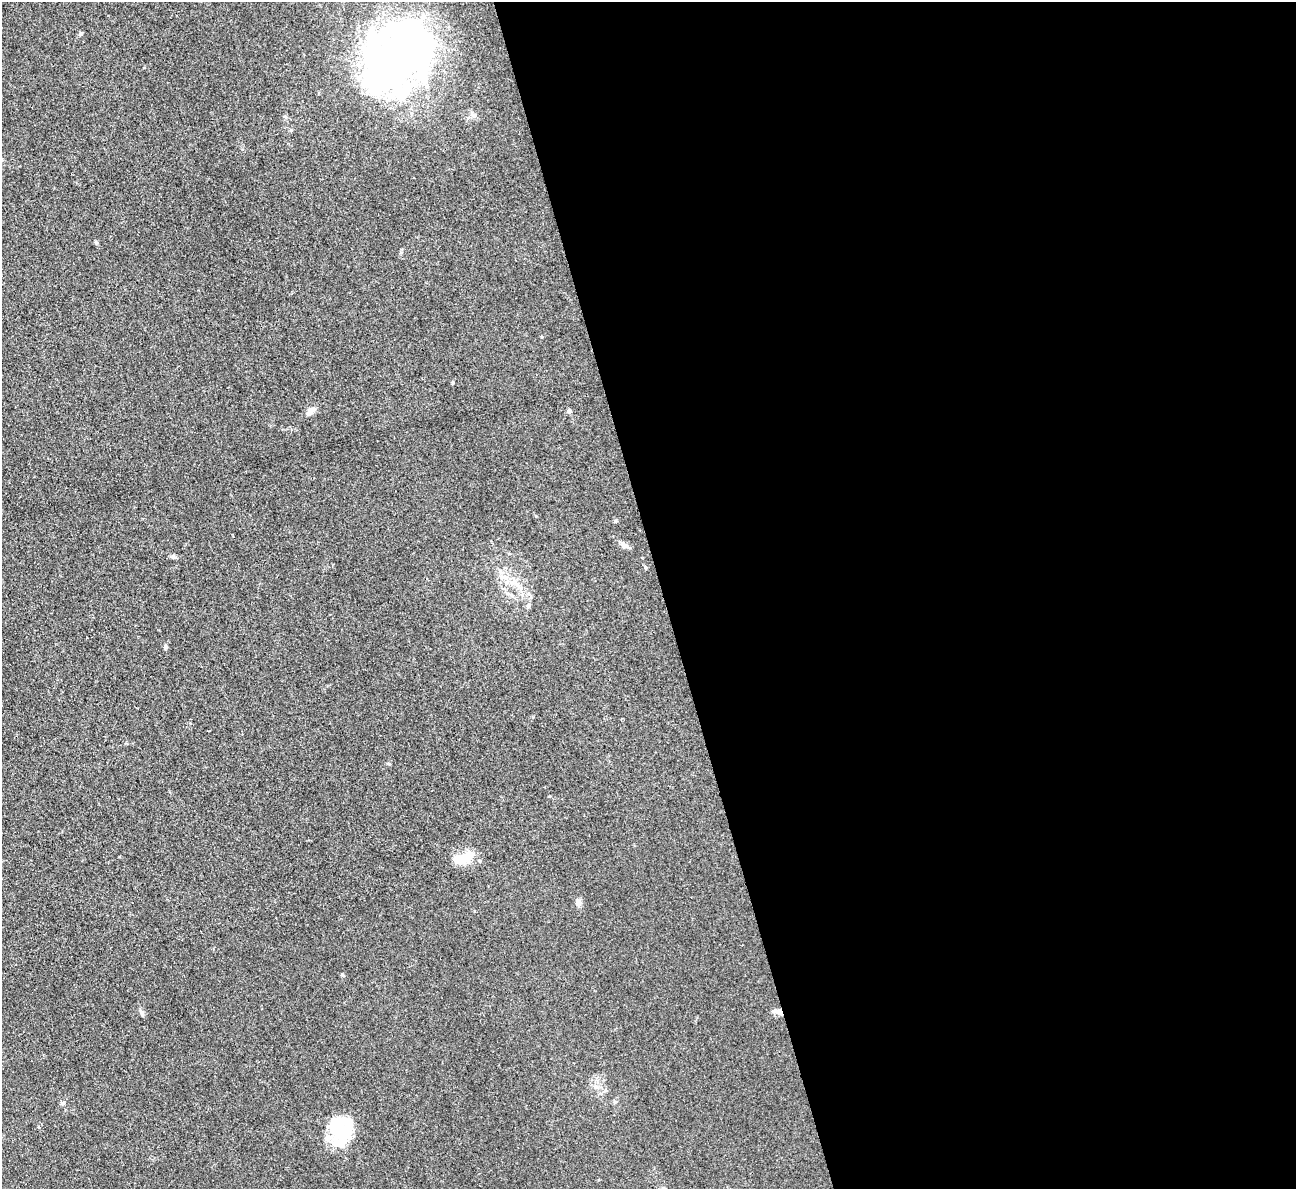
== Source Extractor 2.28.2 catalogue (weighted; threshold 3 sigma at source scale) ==
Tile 8 of 4 x 4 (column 4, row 2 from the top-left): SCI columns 3881-5174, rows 2641-3827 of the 5174 x 5158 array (HDU 1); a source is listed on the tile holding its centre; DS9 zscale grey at full resolution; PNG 1298 x 1191 px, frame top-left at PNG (2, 2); no overlay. Shown black and unused: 49% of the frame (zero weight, under 3 of 4 exposures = <1% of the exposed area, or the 3 px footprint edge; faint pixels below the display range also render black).
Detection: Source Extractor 2.28.2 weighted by HDU 2 'WHT'; one run over the whole footprint, this tile lists its part. Background 0.0504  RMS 0.0051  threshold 0.0229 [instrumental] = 3 sigma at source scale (4.5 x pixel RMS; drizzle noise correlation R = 1.50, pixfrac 1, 0.05/0.05 arcsec/px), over >= 5 px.
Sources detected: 23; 2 inside a brighter object's white glare — not listed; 2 inside a brighter listed object's ellipse — not listed separately; the other 19 listed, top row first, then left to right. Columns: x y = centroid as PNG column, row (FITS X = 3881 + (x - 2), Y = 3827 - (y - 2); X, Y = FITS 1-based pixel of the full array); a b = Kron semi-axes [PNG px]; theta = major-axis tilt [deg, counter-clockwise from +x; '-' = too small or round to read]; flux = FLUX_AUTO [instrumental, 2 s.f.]
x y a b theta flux
81 33 6 5 - 0.77
398 55 90 52 63 230
96 242 6 4 -3 0.61
311 411 12 7 39 2.6
569 411 5 5 - 1.2
615 521 5 4 - 0.66
624 545 10 8 -56 2
173 556 6 5 - 0.98
512 583 8 6 -44 2.3
166 647 5 5 - 0.94
388 763 5 3 - 0.58
463 858 24 12 20 11
578 903 9 6 -83 2.2
342 975 5 4 - 0.57
777 1011 15 5 -4 2.1
596 1087 7 4 -1 1.2
615 1102 5 5 - 0.77
63 1103 7 5 45 1.1
340 1131 30 21 -38 25
Overlapping masked pixels (flux is a lower limit): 1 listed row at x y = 777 1011
Unlisted compact peaks at least as high as the median listed source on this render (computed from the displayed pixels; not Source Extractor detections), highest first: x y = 142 1012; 453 382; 536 516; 549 796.